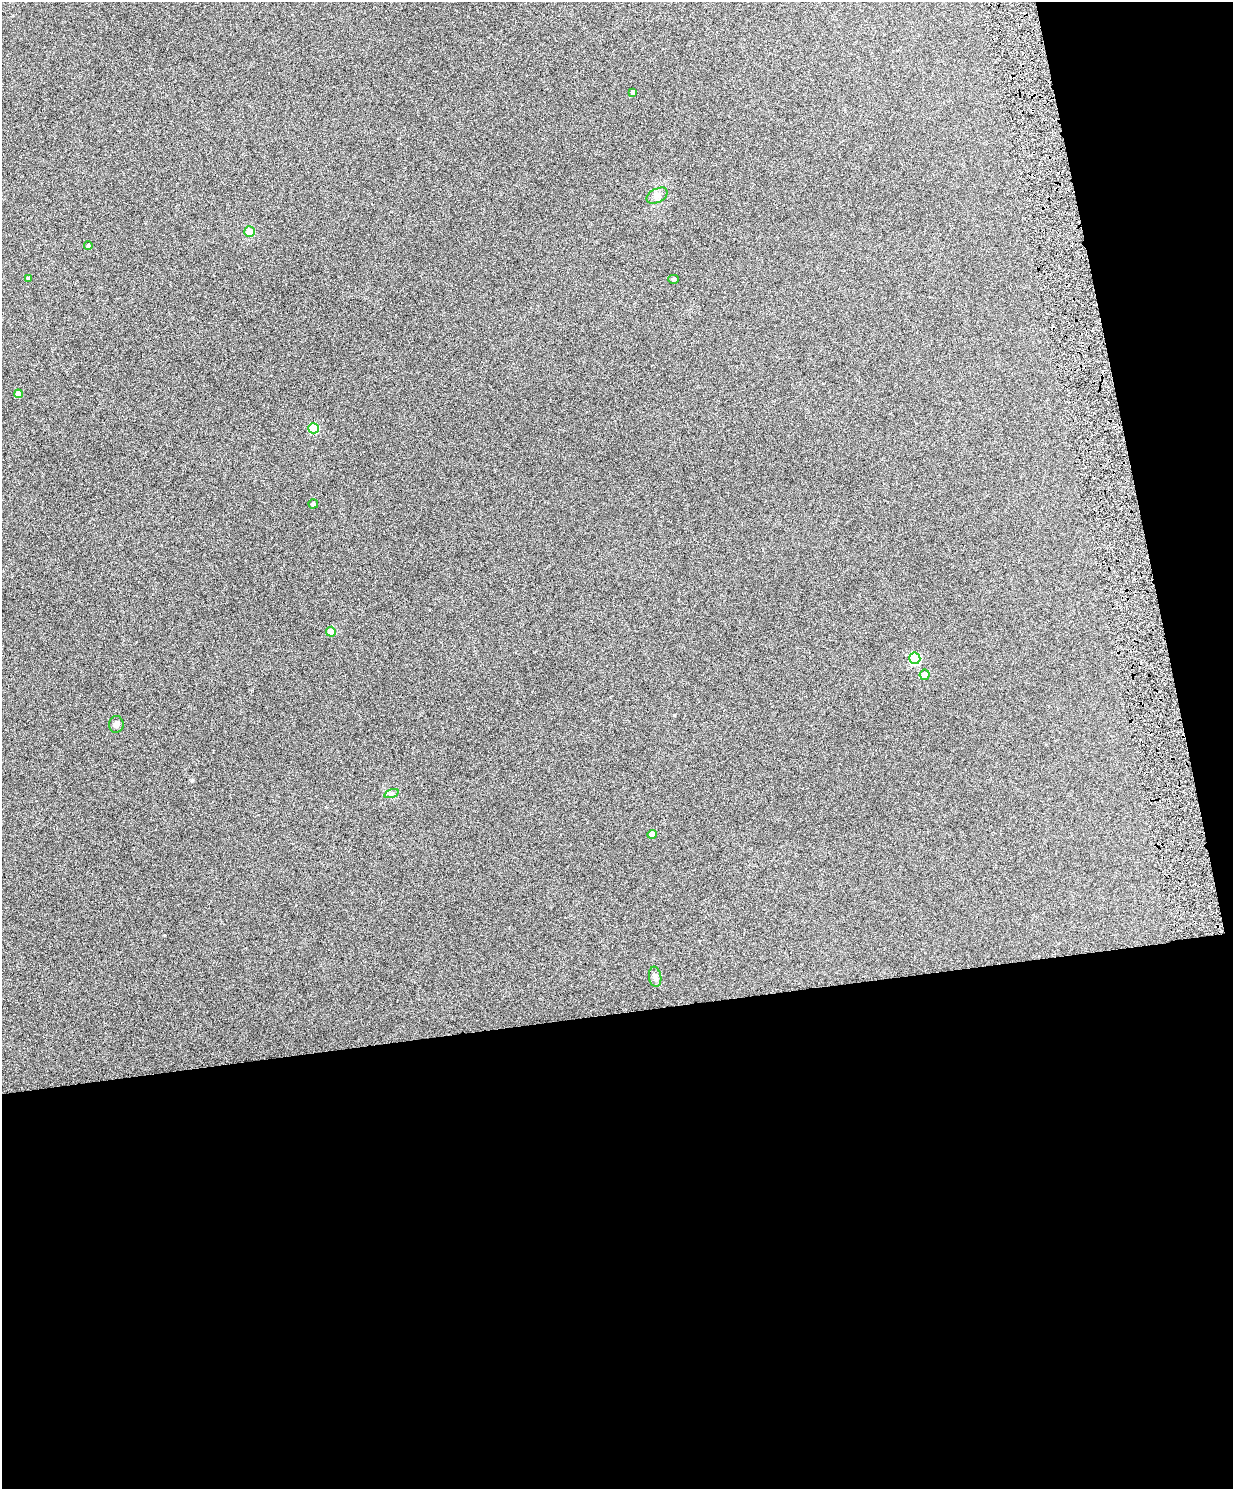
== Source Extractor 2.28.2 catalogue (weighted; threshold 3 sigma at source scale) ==
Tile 12 of 4 x 3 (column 4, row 3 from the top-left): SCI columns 3696-4926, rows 144-1630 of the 4928 x 4863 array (HDU 1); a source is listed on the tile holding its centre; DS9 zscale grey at full resolution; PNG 1235 x 1491 px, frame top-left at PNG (2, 2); each listed source drawn as its Kron ellipse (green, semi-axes under 4 px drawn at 4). Shown black and unused: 37% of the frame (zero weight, under 4 of 8 exposures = <1% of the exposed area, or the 3 px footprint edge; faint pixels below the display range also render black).
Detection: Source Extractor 2.28.2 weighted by HDU 2 'WHT'; one run over the whole footprint, this tile lists its part. Background 0.0712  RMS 0.0043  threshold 0.0176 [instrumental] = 3 sigma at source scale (4.09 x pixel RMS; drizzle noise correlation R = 1.36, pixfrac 0.8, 0.05/0.05 arcsec/px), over >= 5 px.
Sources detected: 16; all 16 listed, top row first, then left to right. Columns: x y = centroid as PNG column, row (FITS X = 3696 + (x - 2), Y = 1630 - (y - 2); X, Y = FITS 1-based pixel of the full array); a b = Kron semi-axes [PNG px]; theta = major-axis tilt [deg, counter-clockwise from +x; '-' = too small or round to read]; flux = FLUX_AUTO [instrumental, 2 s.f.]
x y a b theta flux
633 92 4 3 - 1.1
657 196 11 7 28 1.7
249 232 5 5 - 5
88 245 4 4 - 0.83
28 279 4 4 - 0.75
674 279 5 4 - 0.55
18 394 4 4 - 2.1
313 428 5 5 - 17
313 504 5 4 - 0.96
331 632 5 5 - 6.2
915 658 6 5 - 32
925 675 5 5 - 3.3
116 724 8 7 - 1.2
391 794 7 3 19 0.74
652 834 5 4 - 3.6
655 977 10 6 -82 1.2
Unlisted compact peaks at least as high as the median listed source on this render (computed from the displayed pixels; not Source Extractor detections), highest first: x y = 192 780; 164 935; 674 715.